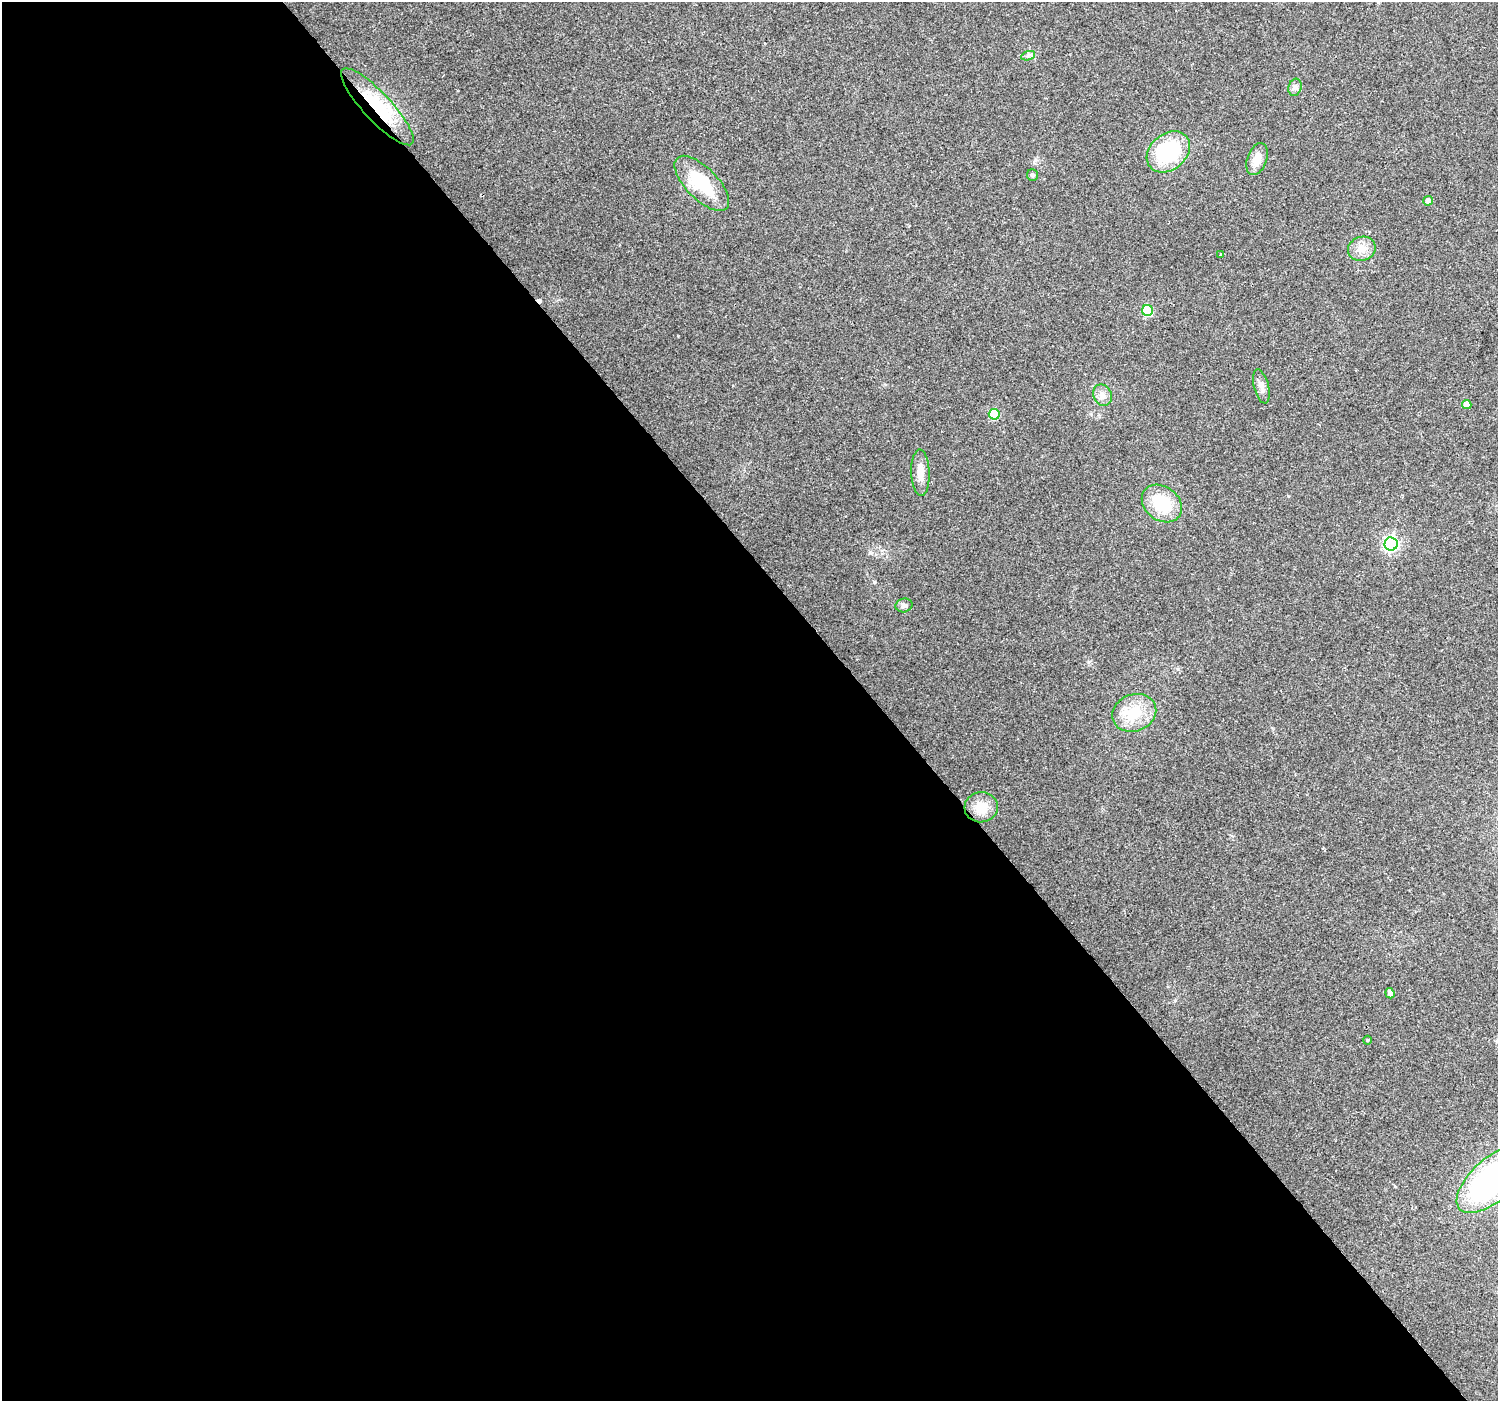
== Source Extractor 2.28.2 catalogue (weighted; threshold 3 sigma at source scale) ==
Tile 9 of 4 x 4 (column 1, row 3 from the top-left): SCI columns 4-1499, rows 1598-2996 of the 5985 x 5930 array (HDU 1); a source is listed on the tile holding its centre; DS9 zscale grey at full resolution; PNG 1500 x 1403 px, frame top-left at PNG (2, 2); each listed source drawn as its Kron ellipse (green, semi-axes under 4 px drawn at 4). Shown black and unused: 58% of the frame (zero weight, under 2 of 3 exposures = <1% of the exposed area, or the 3 px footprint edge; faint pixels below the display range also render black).
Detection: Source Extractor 2.28.2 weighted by HDU 2 'WHT'; one run over the whole footprint, this tile lists its part. Background 0.114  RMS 0.009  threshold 0.0403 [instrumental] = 3 sigma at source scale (4.5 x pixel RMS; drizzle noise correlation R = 1.50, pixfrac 1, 0.0396/0.0396 arcsec/px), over >= 5 px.
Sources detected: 25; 1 cosmic-ray / hot-pixel residue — neither listed nor drawn; the other 24 listed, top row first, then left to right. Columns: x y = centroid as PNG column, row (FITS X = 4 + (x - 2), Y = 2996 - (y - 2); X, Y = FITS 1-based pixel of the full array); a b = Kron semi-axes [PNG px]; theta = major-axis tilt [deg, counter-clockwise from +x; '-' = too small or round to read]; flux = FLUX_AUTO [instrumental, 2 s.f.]
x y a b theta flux
1028 56 7 4 19 2.1
1295 87 9 6 73 3
377 107 51 14 -47 61
1168 152 24 18 39 65
1257 159 16 10 70 11
1032 175 6 5 - 2.1
702 183 35 16 -46 44
1428 201 5 4 - 4.4
1362 249 14 12 19 9.7
1221 254 4 3 - 1.9
1147 311 5 5 - 58
1261 386 17 7 -75 5.6
1102 395 11 9 -67 5.4
1467 404 5 4 - 8.1
994 414 5 5 - 39
920 473 23 9 -88 11
1162 503 22 17 -37 39
1391 544 6 6 - 230
904 605 8 7 - 3
1134 713 22 18 21 30
981 807 16 15 - 16
1390 993 5 4 - 4.4
1367 1040 4 4 - 1
1493 1179 45 21 41 230
Overlapping masked pixels (flux is a lower limit): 1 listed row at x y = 377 107
Isophote crosses this tile's border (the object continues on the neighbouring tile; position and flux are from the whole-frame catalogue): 1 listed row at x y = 1493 1179
Unlisted compact peaks at least as high as the median listed source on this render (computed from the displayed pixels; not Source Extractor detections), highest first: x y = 678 336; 1088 662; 874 582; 1288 496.